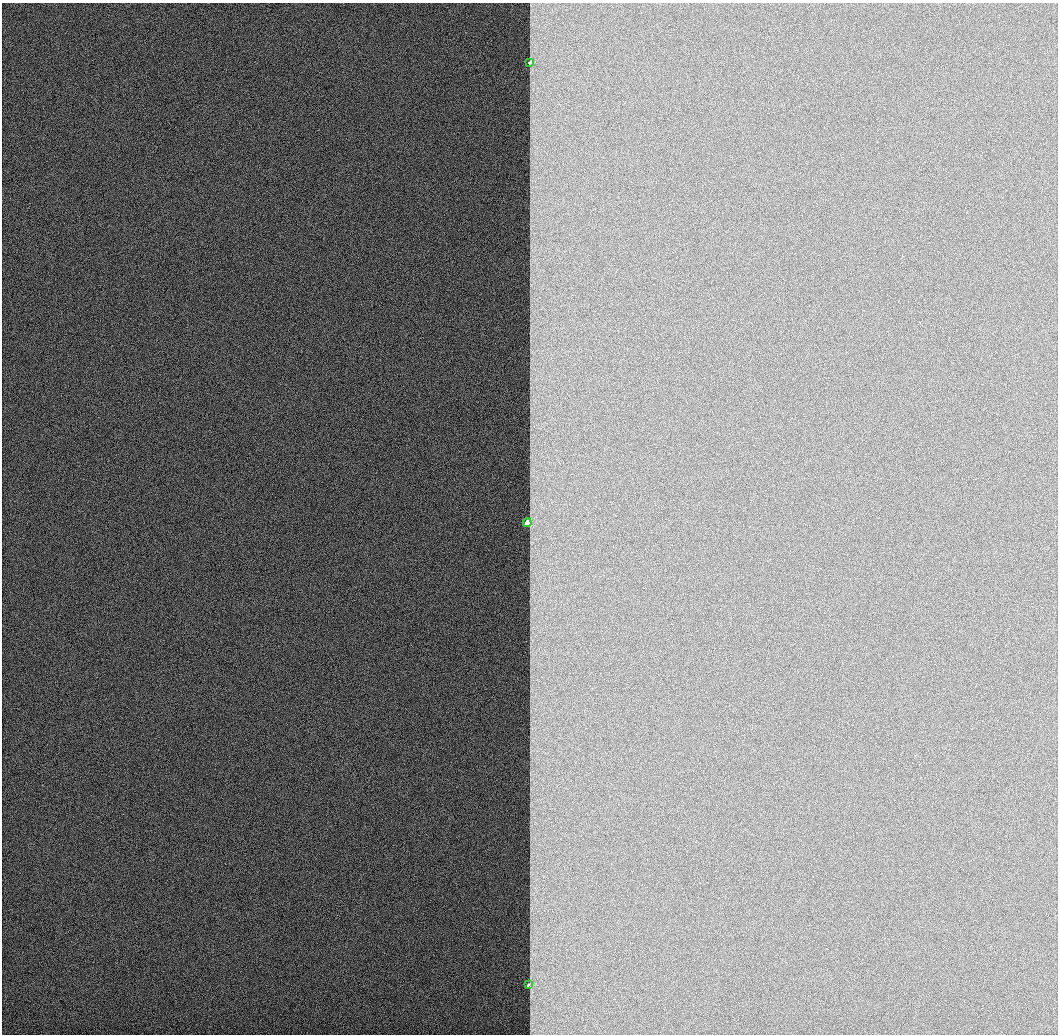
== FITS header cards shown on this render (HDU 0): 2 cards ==
NAXIS1  =                 1056 / Length of Axis 1 (Serial)
NAXIS2  =                 1032 / Length of Axis 2 (Parallel)

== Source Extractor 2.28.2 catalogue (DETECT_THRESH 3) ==
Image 1056 x 1032 px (HDU 0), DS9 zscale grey, 1 PNG px = 1 image px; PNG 1060 x 1036 px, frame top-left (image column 1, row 1032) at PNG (2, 3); each listed source drawn as its Kron ellipse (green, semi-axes under 4 px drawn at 4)
Background 517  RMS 2.9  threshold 8.58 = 3 sigma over >= 5 px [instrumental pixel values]
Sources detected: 3; all 3 listed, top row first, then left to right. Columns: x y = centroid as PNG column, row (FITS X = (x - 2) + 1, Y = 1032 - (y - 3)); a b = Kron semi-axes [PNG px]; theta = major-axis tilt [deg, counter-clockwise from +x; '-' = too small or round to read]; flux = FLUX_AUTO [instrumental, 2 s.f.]
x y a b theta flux
530 62 4 2 - 220
527 523 4 3 - 10000
528 985 3 3 - 350